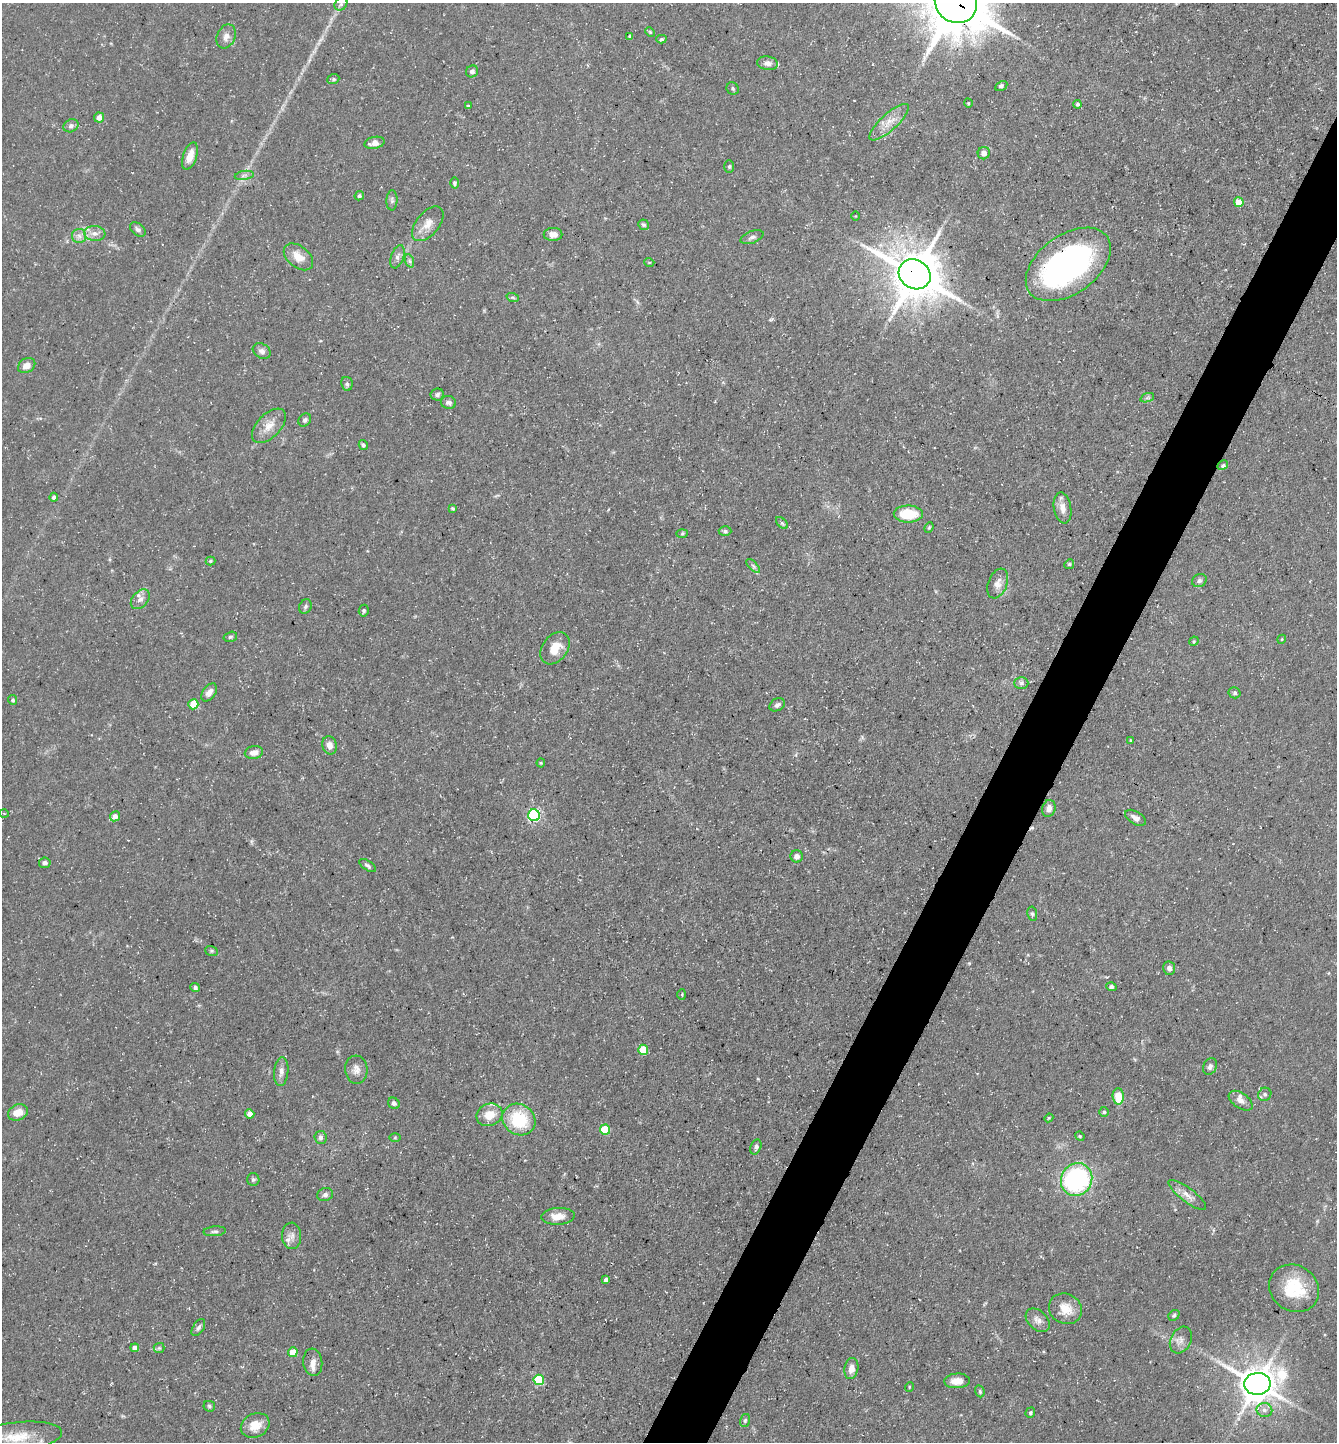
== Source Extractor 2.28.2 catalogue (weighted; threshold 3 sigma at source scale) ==
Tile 10 of 4 x 4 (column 2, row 3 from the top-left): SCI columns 1481-2815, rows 1441-2880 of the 5770 x 5760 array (HDU 1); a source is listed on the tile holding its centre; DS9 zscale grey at full resolution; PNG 1339 x 1444 px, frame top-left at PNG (2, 3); each listed source drawn as its Kron ellipse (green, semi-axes under 4 px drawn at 4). Shown black and unused: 4% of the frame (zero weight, under 3 of 5 exposures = <1% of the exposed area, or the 3 px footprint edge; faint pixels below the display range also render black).
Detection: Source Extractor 2.28.2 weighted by HDU 2 'WHT'; one run over the whole footprint, this tile lists its part. Background 0.0709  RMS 0.0045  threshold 0.0205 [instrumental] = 3 sigma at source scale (4.5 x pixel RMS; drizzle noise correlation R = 1.50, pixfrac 1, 0.05/0.05 arcsec/px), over >= 5 px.
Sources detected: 150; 1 inside a brighter object's white glare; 1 cosmic-ray / hot-pixel residue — neither listed nor drawn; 4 inside a brighter listed object's ellipse — not listed separately; the other 144 listed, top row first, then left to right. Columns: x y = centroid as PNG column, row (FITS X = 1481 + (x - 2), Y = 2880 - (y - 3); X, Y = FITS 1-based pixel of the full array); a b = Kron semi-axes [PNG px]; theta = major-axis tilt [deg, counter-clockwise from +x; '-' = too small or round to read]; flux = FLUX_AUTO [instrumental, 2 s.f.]
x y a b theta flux
956 3 22 19 -39 3100
341 4 7 5 47 1.2
650 32 5 4 - 0.55
226 36 12 9 66 2.9
630 36 3 3 - 0.93
661 39 5 4 - 0.9
767 63 10 7 -8 2.1
472 71 6 5 - 1.4
333 79 6 5 - 0.78
1001 86 6 4 30 0.95
733 88 6 5 - 0.95
968 103 4 3 - 0.37
1077 104 4 4 - 0.89
468 106 3 3 - 0.41
99 118 5 5 - 3.2
889 122 25 8 42 6
71 126 8 6 29 1.5
374 143 10 6 13 3.7
984 153 6 6 - 2.8
190 156 14 6 71 5.1
729 167 6 5 - 0.72
244 175 9 4 9 1.4
455 183 5 4 - 0.7
359 196 5 4 - 0.89
392 200 10 5 87 1.2
1239 202 5 4 - 6.7
855 216 4 3 - 0.33
428 224 20 11 50 5.5
644 225 6 5 - 0.82
138 229 9 6 -41 1.3
95 233 11 7 -5 2.9
553 234 9 6 0 3.6
79 236 7 7 - 2
752 237 12 6 21 1.6
298 257 17 10 -39 6
397 257 12 6 71 1.9
410 261 7 4 -70 1
649 262 5 3 - 0.4
1068 264 48 29 36 120
915 274 16 14 -30 1900
513 298 6 4 -20 0.73
262 351 9 7 -31 1.9
27 366 9 7 33 3.6
347 384 7 5 -79 1.2
437 395 7 6 - 1.3
1147 398 7 4 19 0.91
448 402 7 6 - 1.7
305 420 7 5 49 1.1
269 426 21 11 46 6.1
363 445 5 4 - 1
1223 465 6 4 28 1.1
54 497 4 4 - 1.1
453 508 4 3 - 0.57
1062 508 16 8 -79 4.1
908 514 14 8 0 14
782 523 7 4 -44 0.93
929 527 5 4 - 0.62
725 531 6 4 -2 0.93
682 533 6 4 2 0.62
210 561 5 4 - 0.57
1069 564 5 4 - 0.57
753 566 9 3 -45 0.95
1199 580 7 6 - 1.3
998 583 15 9 69 3.5
140 599 11 7 49 2.5
305 607 7 6 - 1
364 611 6 5 - 0.95
230 637 7 5 15 0.81
1282 639 4 3 - 0.42
1194 641 5 3 - 0.49
555 648 17 12 52 8.3
1021 683 7 6 - 1.2
209 692 10 6 53 2.7
1235 693 6 5 - 0.84
13 700 5 4 - 0.95
193 704 5 5 - 13
777 705 8 6 33 1.5
1130 740 4 2 - 0.33
329 745 9 7 -76 3.3
254 753 9 6 9 3.4
541 763 4 4 - 0.45
1049 808 8 6 75 3
4 813 4 3 - 0.36
534 815 6 6 - 63
115 816 5 4 - 3.1
1135 818 11 6 -31 2.6
797 856 6 6 - 2.3
45 863 6 5 - 1.7
368 866 9 4 -33 1.1
1032 914 7 5 -81 0.85
211 951 6 5 - 0.74
1169 968 7 6 - 1.8
195 987 5 4 - 1.2
1111 987 5 4 - 1
682 994 5 3 - 0.45
643 1050 5 5 - 12
1210 1066 8 6 66 1.5
356 1070 14 11 -85 3.4
281 1071 14 7 84 2.6
1265 1094 7 6 - 1.2
1118 1096 8 5 -89 9.5
1241 1101 13 7 -35 2.9
394 1103 6 5 - 1.2
18 1112 10 8 23 5
1104 1112 5 5 - 0.87
250 1114 5 4 - 3.5
489 1115 13 11 20 7.4
1049 1118 4 4 - 0.56
519 1119 17 15 -36 23
605 1130 5 5 - 18
1080 1136 5 4 - 0.53
321 1137 6 6 - 1.3
395 1138 6 4 1 0.46
756 1147 8 5 69 1.2
253 1179 6 6 - 0.98
1077 1179 17 15 59 72
325 1195 8 6 15 1.4
1187 1195 23 7 -37 4
558 1216 17 8 3 5.4
215 1231 11 5 4 1.2
292 1236 13 9 -88 3.1
606 1280 4 4 - 2.2
1294 1288 26 23 -34 20
1065 1309 17 15 -30 7.4
1174 1315 6 4 41 0.86
1038 1320 14 9 -42 3.1
198 1328 9 5 57 1.3
1181 1340 14 10 63 3.1
135 1348 4 4 - 2.5
159 1348 5 5 - 0.82
293 1352 5 4 - 8.8
313 1362 14 9 -83 3.1
851 1369 11 7 80 3.7
539 1380 5 5 - 28
957 1381 13 7 3 4.4
1257 1384 13 11 5 1100
909 1387 5 3 - 0.4
980 1391 6 4 -71 0.75
209 1406 6 5 - 0.83
1264 1410 8 7 - 2.2
1030 1413 5 4 - 0.73
745 1420 7 5 74 0.8
255 1425 15 12 26 6.9
17 1437 45 14 6 16
Overlapping masked pixels (flux is a lower limit): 3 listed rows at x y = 956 3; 1068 264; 915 274
Isophote crosses this tile's border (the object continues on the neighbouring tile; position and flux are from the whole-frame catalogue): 2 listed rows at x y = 956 3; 17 1437